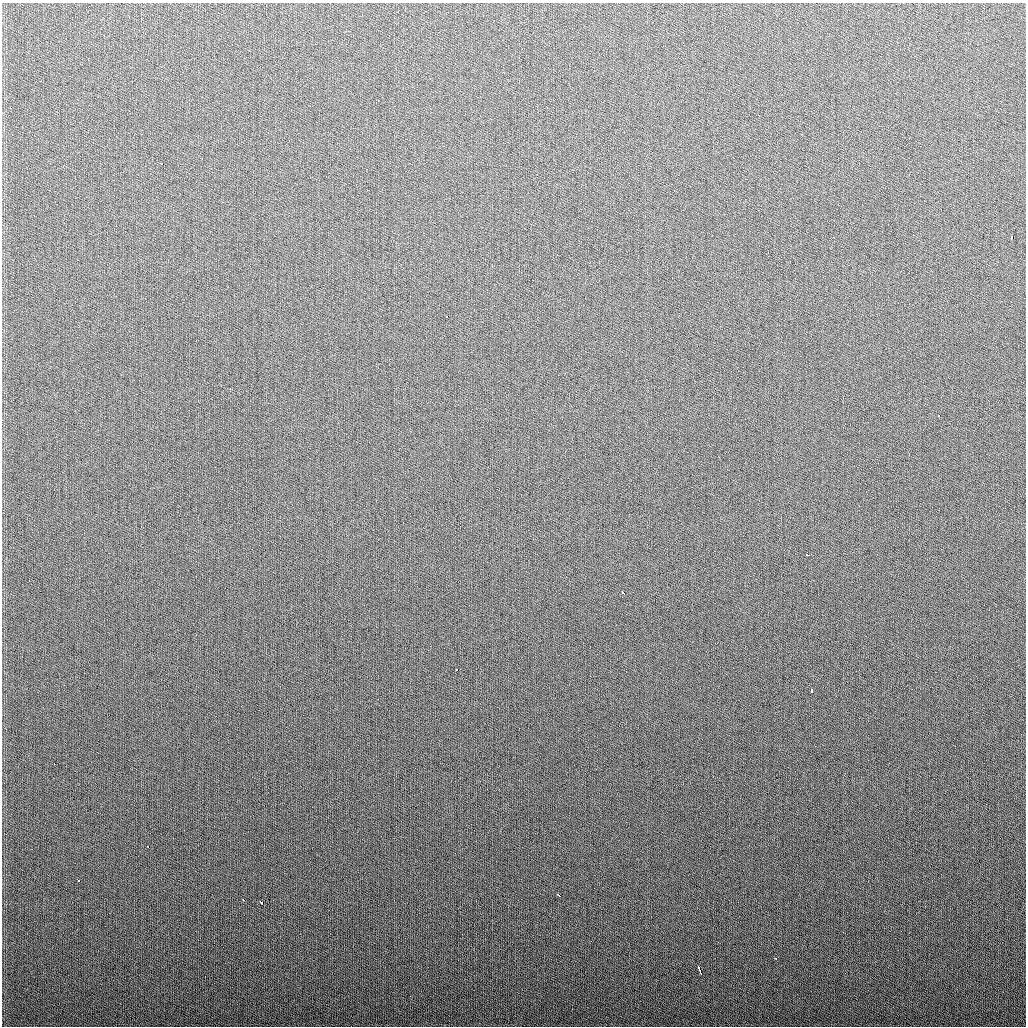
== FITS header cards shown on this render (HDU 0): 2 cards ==
NAXIS1  =                 1024
NAXIS2  =                 1024

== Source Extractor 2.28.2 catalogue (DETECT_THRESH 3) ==
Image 1024 x 1024 px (HDU 0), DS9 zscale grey, 1 PNG px = 1 image px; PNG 1028 x 1028 px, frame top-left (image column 1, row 1024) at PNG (2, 3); no overlay
Background 276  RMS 11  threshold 32.5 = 3 sigma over >= 5 px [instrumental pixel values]
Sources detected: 17; all 17 listed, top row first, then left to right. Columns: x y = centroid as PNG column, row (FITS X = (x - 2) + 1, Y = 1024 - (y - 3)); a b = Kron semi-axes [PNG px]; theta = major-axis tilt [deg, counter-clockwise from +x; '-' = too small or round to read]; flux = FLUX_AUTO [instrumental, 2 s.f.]
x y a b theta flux
10 108 3 2 - 2600
161 163 3 3 - 1700
1012 237 3 3 - 7000
447 316 3 3 - 2500
939 416 3 2 - 1600
807 555 3 3 - 6400
623 593 4 3 - 4600
457 670 3 3 - 2300
811 691 4 3 - 1500
54 763 3 2 - 1900
148 846 3 2 - 2000
78 881 3 3 - 2500
558 895 4 3 - 2700
243 900 3 2 - 3500
261 902 4 3 - 6300
775 958 3 2 - 1400
699 970 8 3 -68 3900